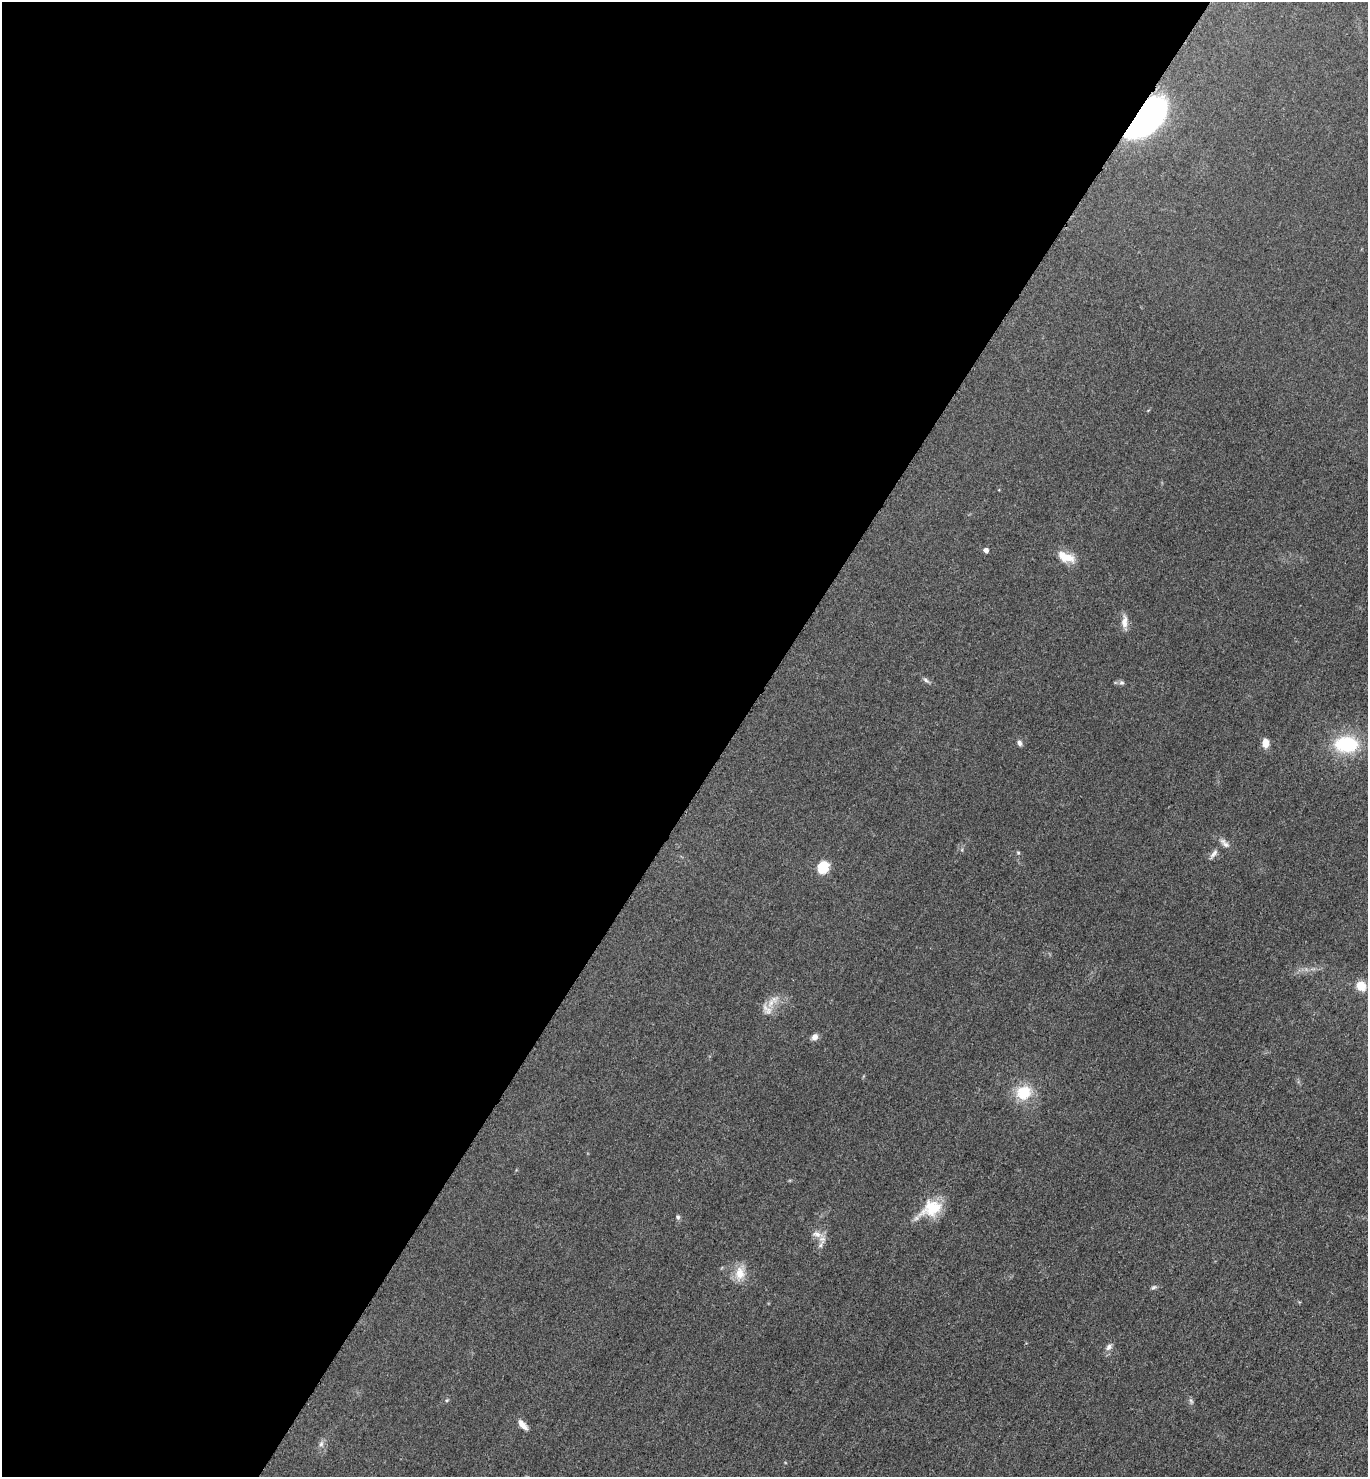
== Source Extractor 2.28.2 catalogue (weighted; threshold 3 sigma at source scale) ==
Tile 5 of 4 x 4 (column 1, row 2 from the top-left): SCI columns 303-1668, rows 2964-4438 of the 5928 x 5924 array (HDU 1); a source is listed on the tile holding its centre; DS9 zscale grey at full resolution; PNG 1370 x 1479 px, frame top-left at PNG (2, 2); no overlay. Shown black and unused: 53% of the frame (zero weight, under 3 of 5 exposures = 1% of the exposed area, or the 3 px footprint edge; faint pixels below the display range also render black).
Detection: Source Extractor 2.28.2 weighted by HDU 2 'WHT'; one run over the whole footprint, this tile lists its part. Background 0.0496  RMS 0.0058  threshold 0.0261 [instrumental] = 3 sigma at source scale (4.5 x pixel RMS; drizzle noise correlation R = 1.50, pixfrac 1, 0.05/0.05 arcsec/px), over >= 5 px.
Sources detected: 30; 3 inside a brighter listed object's ellipse — not listed separately; the other 27 listed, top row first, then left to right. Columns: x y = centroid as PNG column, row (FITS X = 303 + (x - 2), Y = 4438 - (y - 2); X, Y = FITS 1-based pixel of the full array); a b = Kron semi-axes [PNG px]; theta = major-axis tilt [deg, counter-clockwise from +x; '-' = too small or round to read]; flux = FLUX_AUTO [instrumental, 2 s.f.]
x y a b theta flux
1145 117 31 15 46 410
986 550 4 4 - 3.1
1068 557 19 13 -12 8.6
1124 622 19 8 88 4.4
926 680 11 5 -42 1.7
1122 683 7 6 - 1.3
1019 743 8 5 -72 1.9
1265 743 10 7 -85 5.6
1346 744 21 14 -1 43
1225 843 17 7 -46 3.2
1018 853 5 4 - 0.74
1213 854 17 6 53 2.8
823 867 12 9 63 16
1361 986 12 10 -44 8.4
771 1003 14 8 64 5.4
815 1037 8 7 - 3.2
1024 1093 16 14 29 19
931 1209 33 18 28 19
678 1217 7 5 -65 1.2
822 1240 13 10 -70 4.1
740 1273 23 13 77 8.9
1154 1287 7 5 17 1.2
1109 1347 11 7 51 2.5
447 1400 5 4 - 0.78
1191 1401 10 5 -65 1.4
523 1425 15 7 -47 4.1
321 1444 9 6 79 2.1
Overlapping masked pixels (flux is a lower limit): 1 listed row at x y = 1145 117